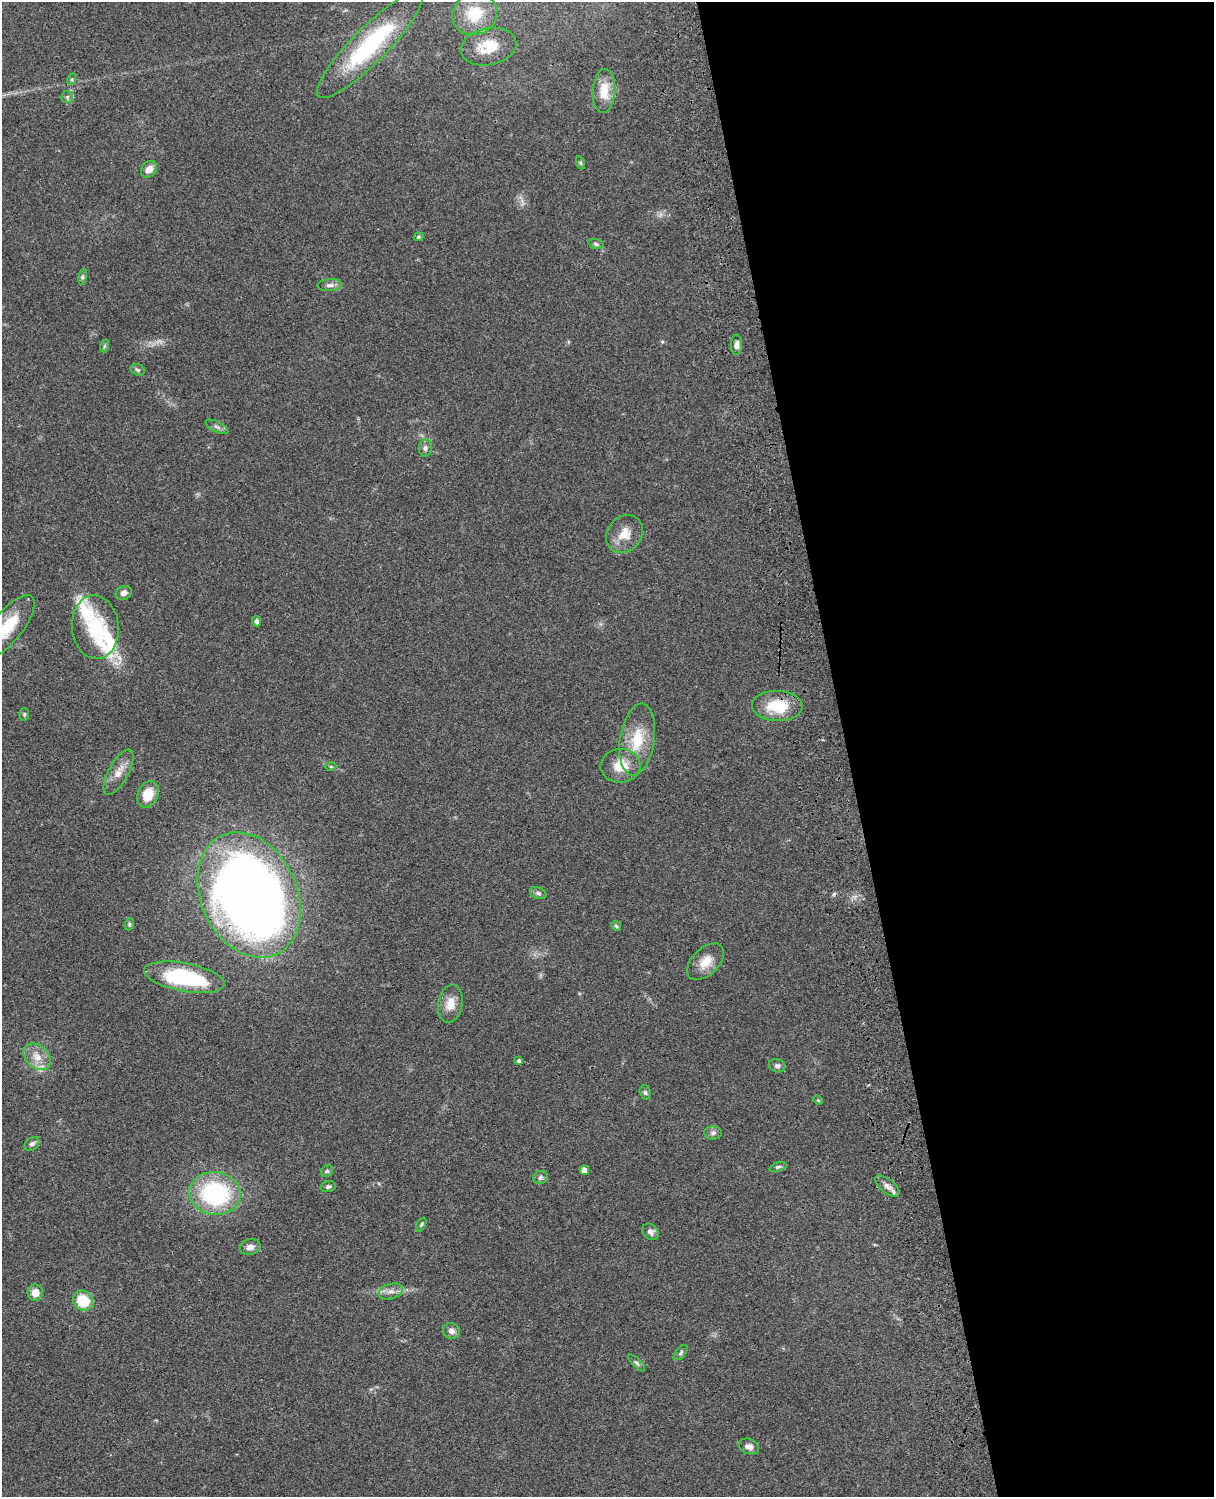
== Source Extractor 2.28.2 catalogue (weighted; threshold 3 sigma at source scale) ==
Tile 8 of 4 x 3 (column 4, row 2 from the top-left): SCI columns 3758-4969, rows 1772-3266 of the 5088 x 4924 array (HDU 1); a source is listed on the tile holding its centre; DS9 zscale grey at full resolution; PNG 1216 x 1499 px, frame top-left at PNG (2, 2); each listed source drawn as its Kron ellipse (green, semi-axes under 4 px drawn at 4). Shown black and unused: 30% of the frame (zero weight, under 3 of 4 exposures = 6% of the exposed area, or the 3 px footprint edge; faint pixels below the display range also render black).
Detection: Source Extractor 2.28.2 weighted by HDU 2 'WHT'; one run over the whole footprint, this tile lists its part. Background 0.0847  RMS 0.006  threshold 0.027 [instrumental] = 3 sigma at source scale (4.5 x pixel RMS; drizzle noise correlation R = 1.50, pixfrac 1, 0.05/0.05 arcsec/px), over >= 5 px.
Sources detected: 66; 1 too faint to see at this stretch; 1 cosmic-ray / hot-pixel residue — neither listed nor drawn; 4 inside a brighter listed object's ellipse — not listed separately; the other 60 listed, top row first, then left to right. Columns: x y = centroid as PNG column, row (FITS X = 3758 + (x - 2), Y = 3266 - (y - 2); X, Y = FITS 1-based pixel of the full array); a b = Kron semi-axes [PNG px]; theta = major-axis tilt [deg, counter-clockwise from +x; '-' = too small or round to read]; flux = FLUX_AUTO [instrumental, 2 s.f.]
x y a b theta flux
475 14 23 21 28 19
370 45 73 17 45 68
489 47 28 18 11 17
72 79 6 4 72 0.86
604 91 22 11 86 13
67 97 6 6 - 1.5
581 163 7 4 -70 0.9
149 169 9 7 49 4.2
419 237 5 4 - 0.73
596 244 8 5 -16 1.3
83 277 8 4 82 1.2
330 285 12 6 5 2.5
737 345 10 5 89 2.3
104 346 6 4 71 0.83
138 370 7 5 -17 1.2
217 427 12 5 -27 2
425 448 8 6 80 1.8
624 534 20 17 51 9.7
124 593 8 6 24 2.8
257 621 5 4 - 1.9
8 627 38 15 51 21
95 627 32 23 -84 30
777 706 25 15 -2 21
24 714 6 5 - 0.87
637 739 36 17 81 21
331 766 5 3 - 0.57
620 766 20 17 5 12
118 772 25 10 61 7.3
148 794 14 10 66 11
538 893 8 5 -22 1.7
249 895 65 48 -65 580
129 924 6 4 70 0.94
616 926 5 4 - 0.83
706 962 22 13 45 9.1
184 977 41 14 -11 56
450 1004 19 12 80 7.8
37 1057 15 11 -44 7.1
519 1061 4 4 - 1.1
777 1066 8 6 -13 1.6
645 1092 7 5 -73 1.2
818 1100 5 3 - 0.61
713 1133 9 6 0 1.9
32 1144 8 6 37 1.8
778 1167 9 4 18 1.2
584 1170 5 4 - 5.5
327 1171 6 5 - 1.1
540 1177 7 6 - 1.5
887 1186 14 7 -38 3.4
328 1187 7 5 13 1.4
215 1193 26 21 -6 71
421 1225 8 4 62 0.96
650 1232 9 7 -48 2.1
250 1247 10 7 14 3.1
391 1291 12 7 16 3.5
35 1293 8 7 - 5.8
83 1301 10 9 - 18
451 1331 9 8 - 2.8
681 1353 9 5 50 1.2
637 1363 11 4 -46 1.3
749 1446 10 7 -21 3.6
Overlapping masked pixels (flux is a lower limit): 2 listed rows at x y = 249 895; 184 977
Isophote crosses this tile's border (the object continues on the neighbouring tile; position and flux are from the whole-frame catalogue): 1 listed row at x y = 8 627